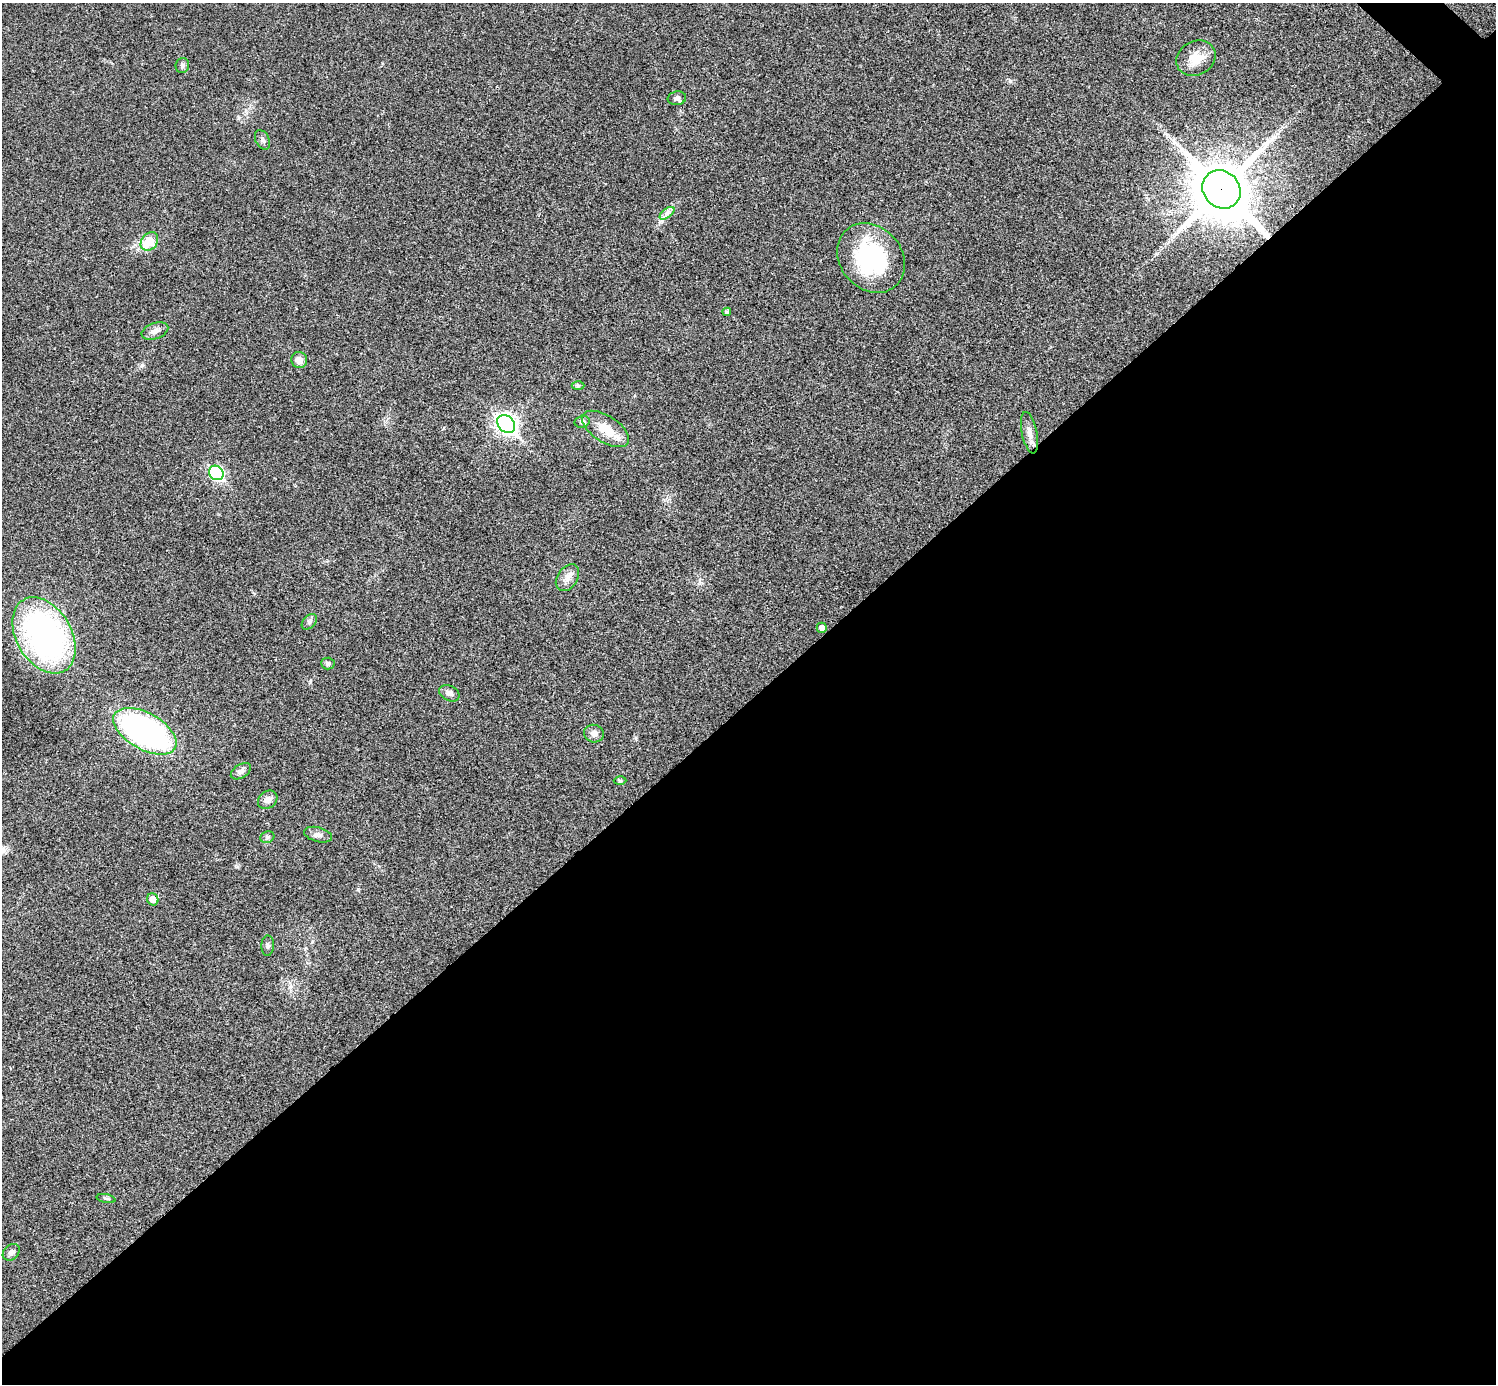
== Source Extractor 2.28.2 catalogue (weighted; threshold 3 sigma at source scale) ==
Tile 15 of 4 x 4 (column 3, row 4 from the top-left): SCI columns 2995-4488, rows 301-1682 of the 5985 x 5985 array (HDU 1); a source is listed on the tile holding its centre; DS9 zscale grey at full resolution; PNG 1498 x 1386 px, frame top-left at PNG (2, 3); each listed source drawn as its Kron ellipse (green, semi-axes under 4 px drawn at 4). Shown black and unused: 50% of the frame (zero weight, under 3 of 4 exposures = <1% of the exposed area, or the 3 px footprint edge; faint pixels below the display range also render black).
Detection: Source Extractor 2.28.2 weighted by HDU 2 'WHT'; one run over the whole footprint, this tile lists its part. Background 0.0198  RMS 0.004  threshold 0.018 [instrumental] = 3 sigma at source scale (4.5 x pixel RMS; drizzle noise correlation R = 1.50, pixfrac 1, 0.05/0.05 arcsec/px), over >= 5 px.
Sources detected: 35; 1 inside a brighter listed object's ellipse — not listed separately; the other 34 listed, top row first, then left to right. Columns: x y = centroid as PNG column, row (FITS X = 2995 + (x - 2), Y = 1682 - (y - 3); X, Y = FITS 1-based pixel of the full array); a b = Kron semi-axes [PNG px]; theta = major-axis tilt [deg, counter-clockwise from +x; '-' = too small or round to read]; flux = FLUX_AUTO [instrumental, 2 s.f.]
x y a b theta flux
1196 58 20 17 28 7.2
182 65 7 6 - 0.9
677 98 9 7 9 1.4
262 140 10 6 -63 1.2
1221 189 20 18 -45 2100
667 213 8 4 37 1.3
149 241 10 7 51 9.5
871 258 37 31 -50 41
727 312 4 4 - 0.68
155 331 14 8 19 2.1
299 360 8 7 - 2.3
578 385 6 4 -1 0.61
582 422 7 6 - 1.3
506 424 10 8 -46 170
606 429 26 13 -33 7.9
1029 433 21 7 -79 3
216 473 8 6 -44 56
567 578 15 10 56 3
309 622 9 6 45 1.1
822 628 5 5 - 1.6
44 635 41 27 -59 110
328 663 7 6 - 1.1
449 693 11 7 -26 1.6
145 731 35 18 -30 110
594 734 10 8 -14 2.1
241 771 11 6 33 1.5
620 781 6 4 -1 0.5
268 800 10 8 38 2
318 835 14 7 -14 1.8
267 837 7 5 23 0.85
153 899 6 5 - 3.1
268 946 10 6 89 1.1
106 1198 10 4 -11 0.77
11 1252 9 7 42 1.5
Overlapping masked pixels (flux is a lower limit): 1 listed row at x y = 1221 189
Unlisted compact peaks at least as high as the median listed source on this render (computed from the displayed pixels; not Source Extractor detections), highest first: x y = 310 682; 358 889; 142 365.